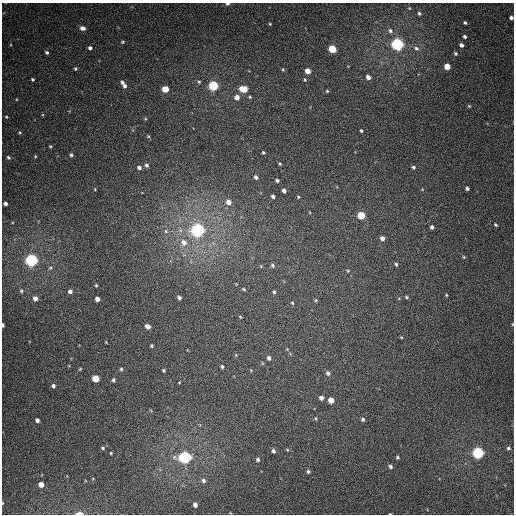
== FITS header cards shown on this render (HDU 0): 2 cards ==
NAXIS1  =                  512
NAXIS2  =                  512

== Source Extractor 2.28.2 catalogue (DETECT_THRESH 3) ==
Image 512 x 512 px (HDU 0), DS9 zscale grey, 1 PNG px = 1 image px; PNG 516 x 516 px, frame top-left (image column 1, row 512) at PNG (2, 3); no overlay
Background 366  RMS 8.8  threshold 26.3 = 3 sigma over >= 5 px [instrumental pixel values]
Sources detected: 121; all 121 listed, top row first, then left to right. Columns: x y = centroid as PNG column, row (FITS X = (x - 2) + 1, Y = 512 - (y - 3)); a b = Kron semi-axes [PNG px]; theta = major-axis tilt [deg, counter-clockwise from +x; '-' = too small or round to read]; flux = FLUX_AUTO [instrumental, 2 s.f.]
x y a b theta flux
227 4 5 3 - 1300
419 13 3 3 - 870
511 18 4 3 - 1700
465 23 3 3 - 860
270 24 4 3 - 530
83 28 5 4 - 2600
390 31 6 5 - 1300
465 36 4 3 - 1100
122 42 4 4 - 570
397 44 5 5 - 140000
461 45 4 3 - 1900
90 48 3 3 - 1400
416 48 7 5 -24 1400
332 49 5 4 - 22000
47 52 4 3 - 1200
455 53 4 3 - 870
447 66 5 4 - 8800
75 69 5 4 - 720
283 69 4 3 - 510
308 71 5 4 - 5900
368 77 4 4 - 3000
33 79 3 3 - 730
305 79 5 4 - 690
122 82 6 4 -63 1400
199 82 4 4 - 710
125 86 5 4 - 1500
213 86 5 5 - 49000
165 89 5 4 - 12000
243 89 6 5 - 14000
327 91 4 4 - 630
237 97 5 5 - 3800
250 97 4 3 - 630
469 106 5 4 - 650
6 117 4 3 - 540
361 131 4 3 - 820
20 132 5 3 - 560
148 136 5 3 - 650
50 146 4 3 - 570
263 152 4 3 - 810
71 155 4 4 - 1000
35 156 4 4 - 550
8 157 5 4 - 1100
280 164 3 3 - 730
147 165 5 5 - 1400
139 167 5 4 - 1600
413 167 5 4 - 890
256 177 5 4 - 1500
277 180 4 3 - 1200
467 188 4 3 - 1400
95 189 4 3 - 410
284 191 4 4 - 2100
273 196 4 3 - 1300
298 197 4 3 - 570
229 202 6 5 - 4100
6 204 3 3 - 1600
361 215 5 5 - 18000
496 225 4 3 - 870
432 227 4 4 - 1500
180 230 7 4 -72 1500
198 230 6 5 - 210000
166 231 6 5 - 1500
382 238 5 4 - 2600
184 242 8 8 - 4800
464 257 5 4 - 620
31 260 5 5 - 140000
396 264 5 4 - 890
272 265 5 4 - 1200
348 271 4 4 - 540
96 285 4 3 - 640
244 289 5 3 - 700
21 291 6 5 - 950
70 291 5 5 - 2200
274 292 4 4 - 910
446 295 3 3 - 600
406 297 5 3 - 790
35 298 5 5 - 2900
179 298 4 3 - 1400
97 299 4 4 - 2900
316 300 4 4 - 640
292 303 4 3 - 550
240 317 4 3 - 560
512 324 5 3 - 460
3 325 4 2 - 1600
148 326 5 4 - 4300
401 337 4 3 - 530
106 342 3 2 - 380
151 346 3 3 - 810
287 349 4 4 - 450
236 355 4 4 - 520
269 358 5 4 - 1900
262 363 6 3 -72 550
222 366 5 3 - 910
80 369 5 3 - 580
121 369 5 4 - 910
163 370 3 3 - 760
251 370 4 4 - 490
328 373 6 4 -68 1400
96 378 5 5 - 13000
113 380 4 4 - 1200
53 386 5 4 - 1400
321 398 4 4 - 2400
331 400 5 4 - 6600
315 418 5 4 - 750
363 419 6 5 - 1200
37 420 4 4 - 1900
103 448 5 4 - 750
508 448 5 4 - 1000
273 451 5 4 - 1400
111 453 3 2 - 560
478 453 5 5 - 98000
185 457 5 5 - 140000
397 457 4 3 - 800
258 460 5 5 - 1100
390 467 5 4 - 1300
308 471 5 5 - 1100
203 481 6 6 - 1500
41 484 4 4 - 5000
3 503 4 2 - 380
195 505 4 4 - 2500
79 513 5 2 - 5200
390 514 3 2 - 470
At the frame edge (FLAGS 8, measured only in part): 7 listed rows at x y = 227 4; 511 18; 512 324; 3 325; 3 503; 79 513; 390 514